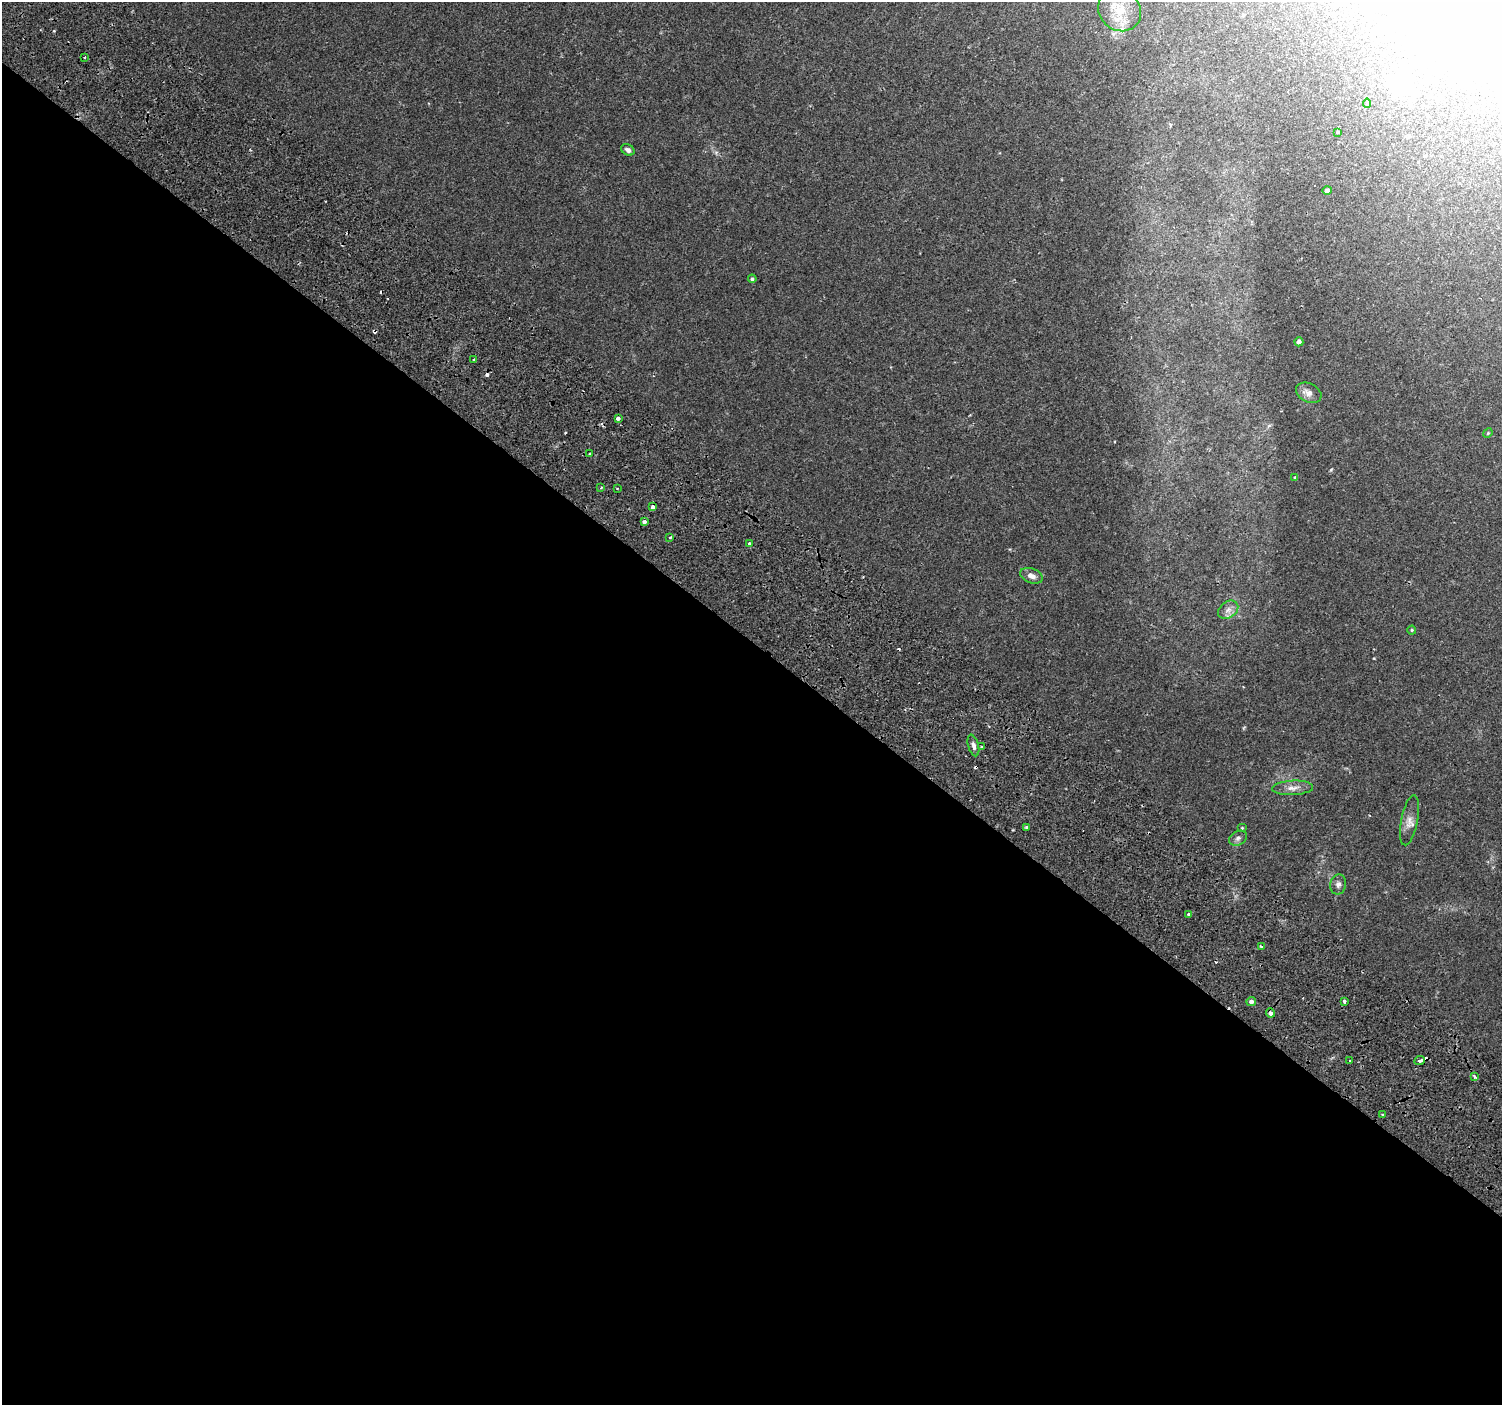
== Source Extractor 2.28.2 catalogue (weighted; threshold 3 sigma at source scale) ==
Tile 14 of 4 x 4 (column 2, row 4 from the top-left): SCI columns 1592-3091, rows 337-1739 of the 6176 x 6218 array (HDU 1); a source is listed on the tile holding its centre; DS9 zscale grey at full resolution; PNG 1504 x 1407 px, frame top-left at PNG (2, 2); each listed source drawn as its Kron ellipse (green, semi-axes under 4 px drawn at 4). Shown black and unused: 54% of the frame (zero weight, under 2 of 3 exposures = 6% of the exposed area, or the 3 px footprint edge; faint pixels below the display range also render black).
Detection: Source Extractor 2.28.2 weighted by HDU 2 'WHT'; one run over the whole footprint, this tile lists its part. Background 0.023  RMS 0.003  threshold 0.0135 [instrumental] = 3 sigma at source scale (4.5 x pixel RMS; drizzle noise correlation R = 1.50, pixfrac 1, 0.0396/0.0396 arcsec/px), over >= 5 px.
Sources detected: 48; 2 inside a brighter object's white glare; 6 cosmic-ray / hot-pixel residue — neither listed nor drawn; the other 40 listed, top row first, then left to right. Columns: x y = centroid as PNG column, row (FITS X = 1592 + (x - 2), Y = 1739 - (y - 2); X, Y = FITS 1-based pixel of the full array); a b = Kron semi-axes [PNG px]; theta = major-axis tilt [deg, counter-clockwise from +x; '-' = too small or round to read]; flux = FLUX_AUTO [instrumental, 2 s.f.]
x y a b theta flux
1120 10 22 20 -38 7.8
85 57 3 3 - 0.73
1367 103 4 4 - 0.37
1338 132 4 4 - 0.25
628 150 7 5 -30 1.1
1327 190 5 4 - 0.66
752 279 4 4 - 0.47
1299 342 4 4 - 0.94
473 359 3 2 - 0.43
1309 393 13 9 -27 1.7
618 418 3 3 - 2.3
1488 433 5 4 - 0.32
590 453 3 3 - 0.5
1295 477 3 3 - 0.39
601 487 3 2 - 0.39
617 488 3 3 - 0.71
653 507 4 3 - 2.6
644 522 3 3 - 2
670 537 4 2 - 0.3
749 543 3 3 - 0.46
1032 576 12 7 -21 1.6
1228 610 11 8 36 1.6
1412 630 4 4 - 0.29
973 745 11 5 -74 1
982 747 4 3 - 1.1
1293 788 20 7 3 2.1
1409 820 25 8 79 2.4
1027 828 4 3 - 2.1
1242 828 5 4 - 0.3
1238 838 9 7 29 0.98
1338 884 10 8 79 1.2
1189 914 3 3 - 1.8
1261 946 3 3 - 0.62
1344 1001 3 3 - 1.3
1251 1002 4 4 - 1
1271 1013 4 4 - 1.2
1350 1061 3 2 - 0.27
1419 1061 5 3 - 20
1474 1076 4 3 - 1
1382 1115 3 3 - 0.61
Overlapping masked pixels (flux is a lower limit): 2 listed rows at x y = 644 522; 1419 1061